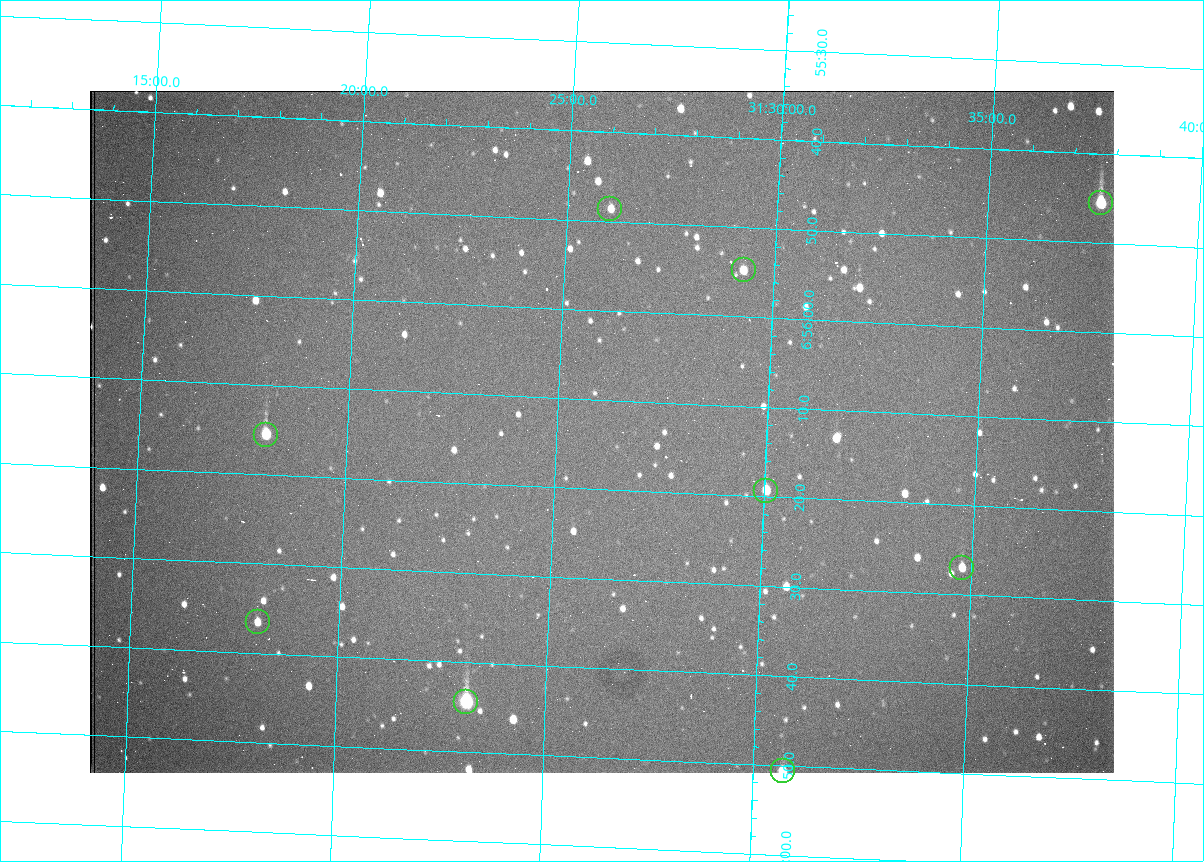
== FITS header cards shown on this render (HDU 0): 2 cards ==
NAXIS1  =                 1024 /fastest changing axis
NAXIS2  =                  682 /next to fastest changing axis

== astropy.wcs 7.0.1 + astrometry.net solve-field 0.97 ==
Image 1024 x 682 px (HDU 0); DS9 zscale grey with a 90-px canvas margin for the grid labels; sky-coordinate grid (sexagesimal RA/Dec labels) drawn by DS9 from the SOLVED WCS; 9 Tycho-2 reference stars matched to detected sources circled (green)
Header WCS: RA---TAN/DEC--TAN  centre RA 06:56:14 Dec +31:26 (104.06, +31.43 deg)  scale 1.44 arcsec/px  FOV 24.5' x 16.3'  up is -93 deg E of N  parity flipped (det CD > 0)
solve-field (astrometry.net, Tycho-2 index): VERIFIED the header's WCS against the Tycho-2 star catalogue (9 matches, 0 conflicts) and refined it, rather than solving blind
Solved WCS: RA---TAN-SIP/DEC--TAN-SIP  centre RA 06:56:14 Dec +31:26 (104.06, +31.43 deg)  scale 1.43 arcsec/px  FOV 24.4' x 16.3'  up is -93 deg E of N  parity flipped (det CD > 0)
The solver's refit moves the header's centre by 1.8 arcsec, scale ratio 0.9968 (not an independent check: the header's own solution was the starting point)
Tycho-2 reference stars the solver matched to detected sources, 9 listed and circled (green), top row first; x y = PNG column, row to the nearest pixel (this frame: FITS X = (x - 90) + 1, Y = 682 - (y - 91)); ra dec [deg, ICRS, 3 dp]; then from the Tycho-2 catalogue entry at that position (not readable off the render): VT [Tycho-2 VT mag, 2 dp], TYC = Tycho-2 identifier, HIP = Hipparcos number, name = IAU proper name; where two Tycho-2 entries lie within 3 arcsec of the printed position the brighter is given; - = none
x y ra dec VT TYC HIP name
1101 203 103.940 +31.628 9.24 2437-728-1 - -
610 209 103.952 +31.434 11.53 2437-424-1 - -
744 270 103.978 +31.488 11.51 2437-421-1 - -
266 435 104.065 +31.301 9.89 2437-425-1 - -
766 491 104.081 +31.501 10.83 2437-37-1 - -
962 568 104.112 +31.580 11.47 2437-71-1 - -
258 622 104.152 +31.301 11.67 2437-646-1 - -
466 702 104.185 +31.385 8.52 2437-370-1 33393 -
783 771 104.211 +31.512 11.03 2437-937-1 - -